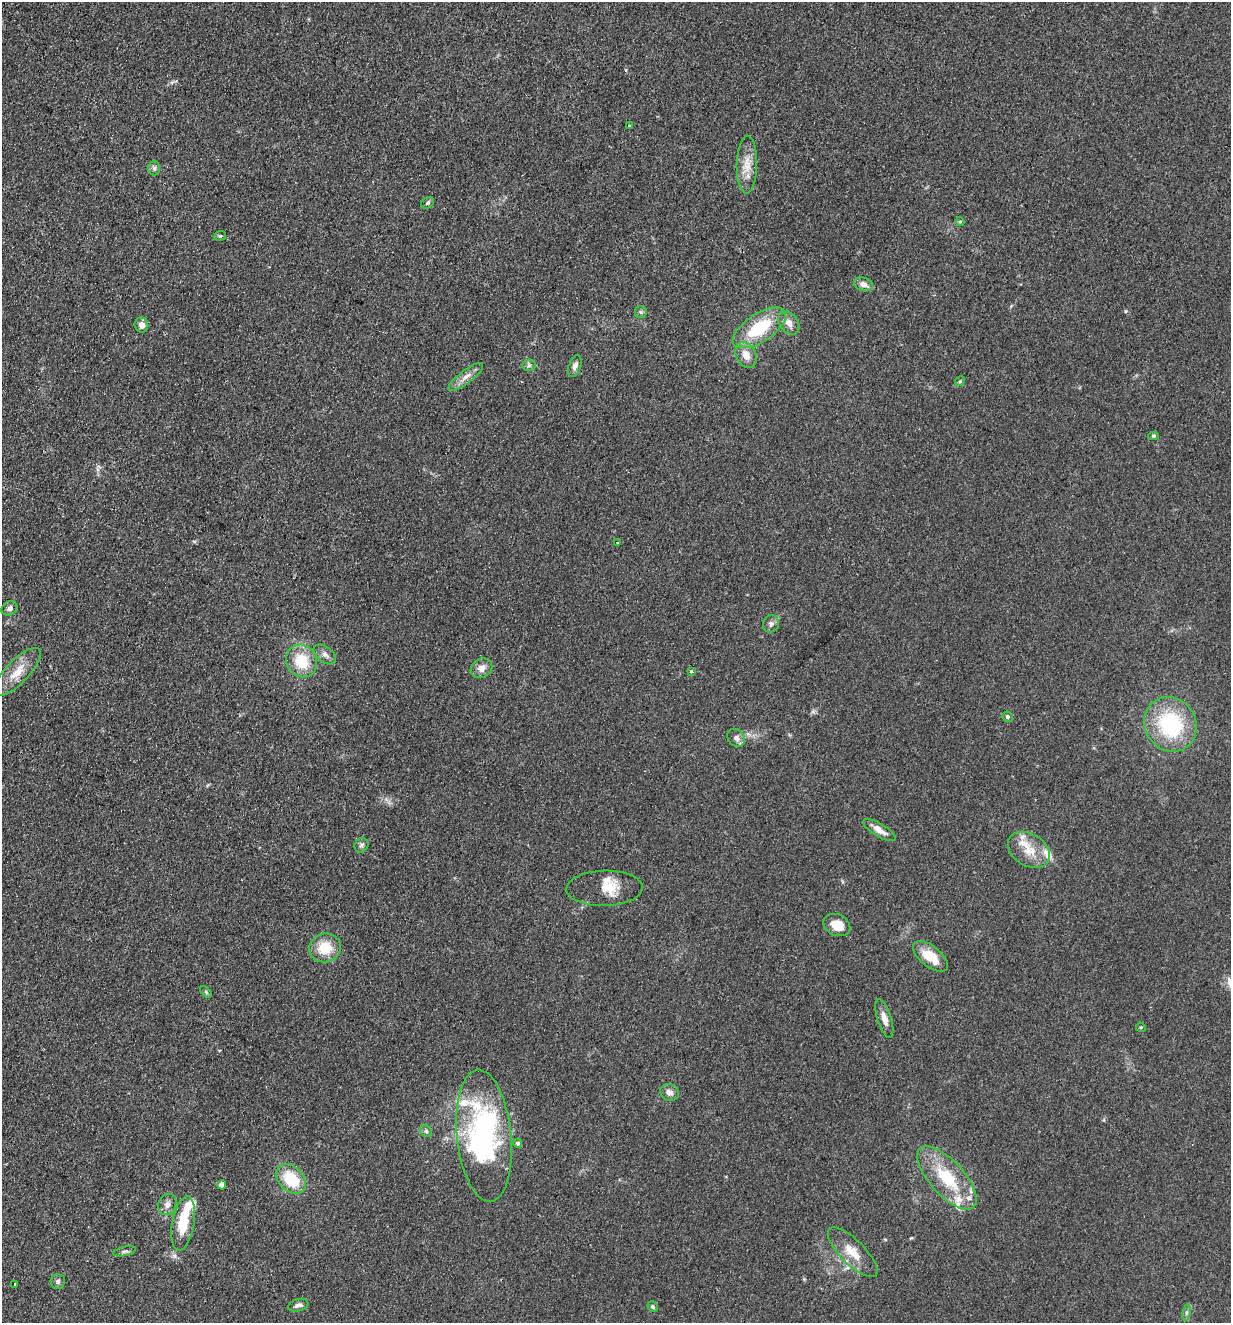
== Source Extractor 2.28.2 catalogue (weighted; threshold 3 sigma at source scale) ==
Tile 11 of 4 x 4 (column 3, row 3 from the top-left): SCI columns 2769-3997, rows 1342-2662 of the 5410 x 5325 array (HDU 1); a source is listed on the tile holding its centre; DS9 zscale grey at full resolution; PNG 1233 x 1325 px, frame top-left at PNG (2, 2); each listed source drawn as its Kron ellipse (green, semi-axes under 4 px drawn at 4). Shown black and unused: <1% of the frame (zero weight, under 2 of 3 exposures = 3% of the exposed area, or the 3 px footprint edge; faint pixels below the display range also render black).
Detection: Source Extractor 2.28.2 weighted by HDU 2 'WHT'; one run over the whole footprint, this tile lists its part. Background 0.133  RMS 0.01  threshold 0.0471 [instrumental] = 3 sigma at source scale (4.5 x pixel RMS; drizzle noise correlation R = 1.50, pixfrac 1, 0.05/0.05 arcsec/px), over >= 5 px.
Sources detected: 65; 2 inside a brighter object's white glare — neither listed nor drawn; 9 inside a brighter listed object's ellipse — not listed separately; the other 54 listed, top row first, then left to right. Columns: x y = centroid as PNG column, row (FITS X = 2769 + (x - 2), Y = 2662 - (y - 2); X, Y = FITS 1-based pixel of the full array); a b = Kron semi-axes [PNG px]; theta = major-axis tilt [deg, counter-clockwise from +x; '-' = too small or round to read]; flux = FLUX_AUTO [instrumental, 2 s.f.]
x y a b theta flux
629 126 3 3 - 2.6
747 165 29 10 89 16
154 168 7 6 - 2.6
428 203 7 5 38 2.1
960 222 4 4 - 1.4
220 236 6 4 19 1.5
863 284 10 6 -17 6.1
641 312 6 6 - 1.9
789 323 13 9 -52 7.3
141 325 7 7 - 7.8
759 328 30 14 33 53
746 355 14 9 -63 11
529 365 6 6 - 2.5
575 366 11 6 72 4.5
466 377 21 6 38 8.1
960 381 5 4 - 1.2
1153 436 5 4 - 1.5
617 543 3 3 - 1.1
9 608 8 7 - 3.2
771 624 9 8 - 4.1
325 654 13 7 -38 5.1
302 661 17 15 -60 32
481 668 11 9 29 7.3
691 671 3 3 - 1.2
17 672 31 11 46 20
1007 717 5 5 - 2.2
1170 724 28 25 -57 91
736 738 10 8 -47 4.6
879 830 18 6 -31 9.2
361 845 7 6 - 2.7
1029 850 23 16 -32 21
604 888 38 17 2 22
837 925 14 10 -26 16
325 948 16 14 15 27
930 956 21 10 -39 21
206 992 7 4 -46 1.4
884 1019 20 7 -73 7.8
1141 1027 5 4 - 1.3
669 1092 9 8 - 6.2
426 1131 6 5 - 1.9
484 1136 66 27 -84 190
518 1143 4 4 - 2.3
947 1178 40 17 -48 53
291 1179 17 12 -45 38
222 1185 4 4 - 11
167 1205 11 9 64 5.8
183 1223 27 11 80 34
125 1251 12 4 12 2.8
853 1252 33 12 -45 21
58 1282 7 7 - 2.8
15 1284 3 2 - 1.2
298 1305 10 6 17 4.1
653 1307 5 5 - 1.8
1187 1313 8 4 81 2.3